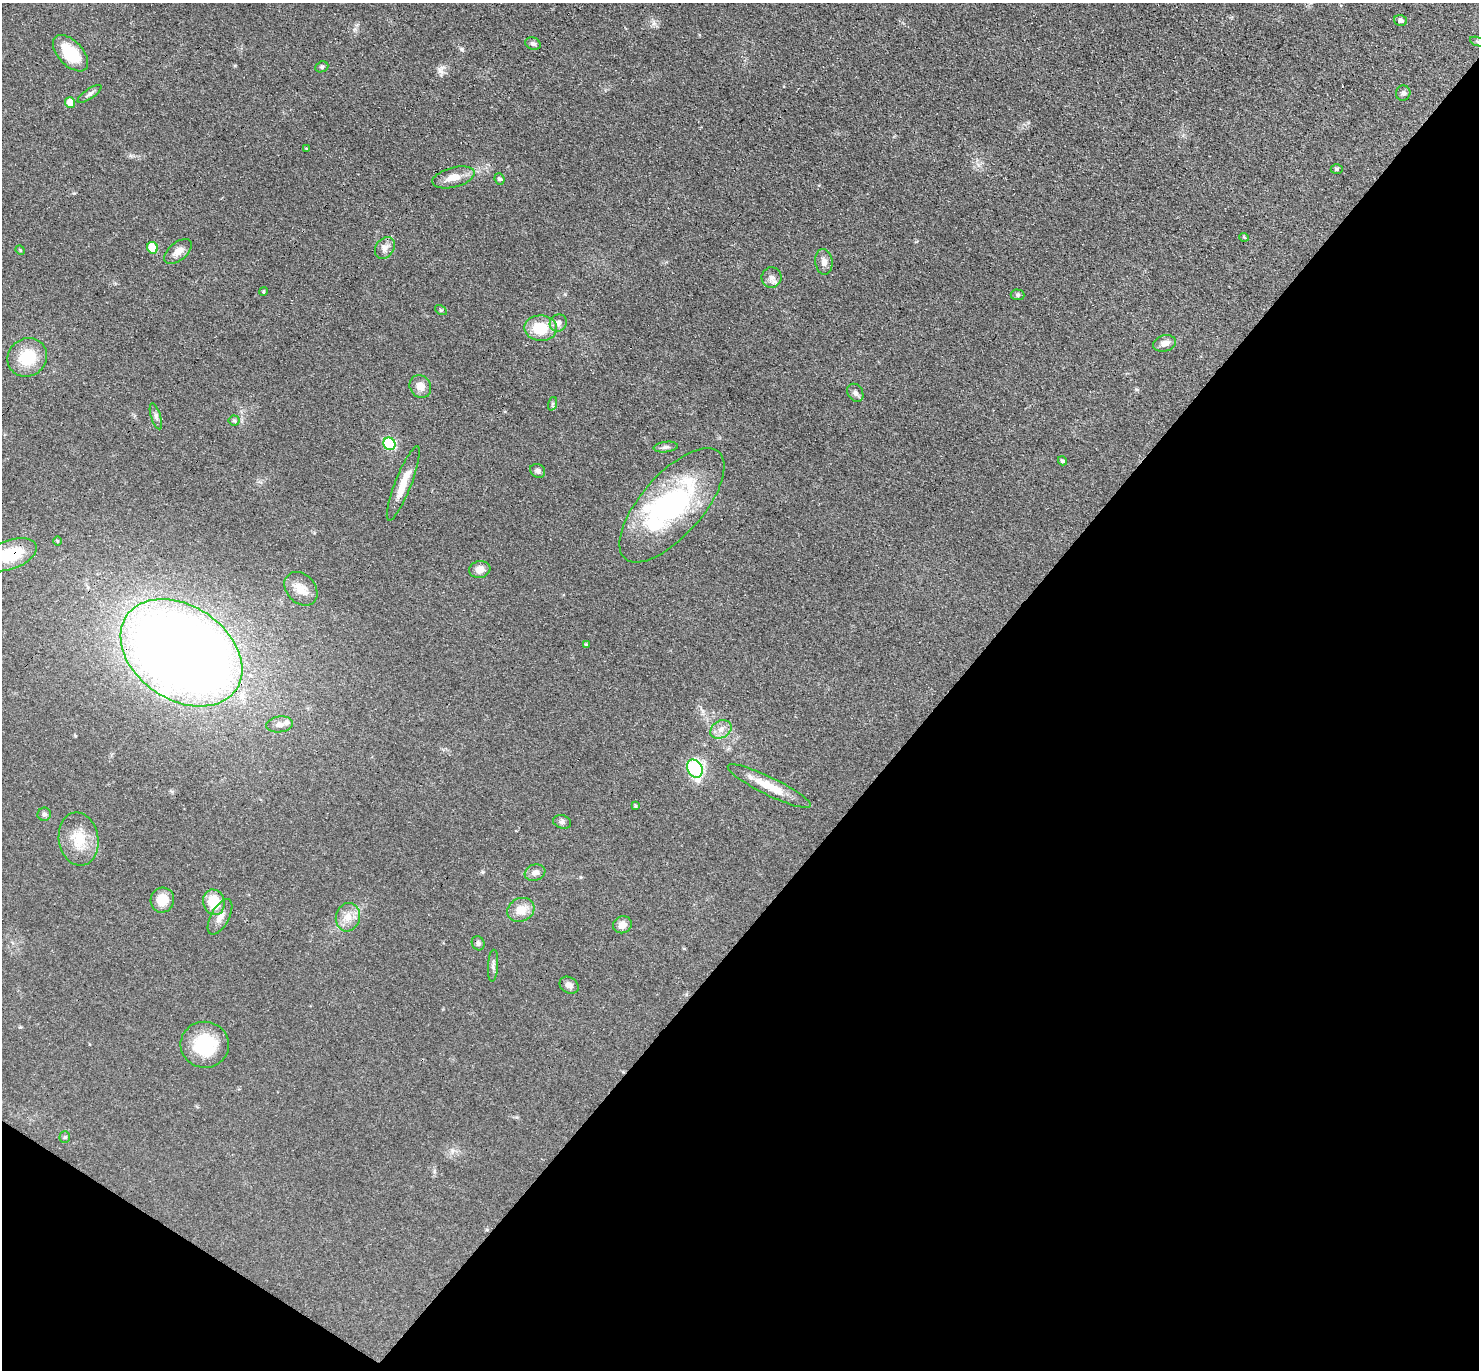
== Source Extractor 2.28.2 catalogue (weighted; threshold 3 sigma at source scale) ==
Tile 15 of 4 x 4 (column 3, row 4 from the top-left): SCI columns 3085-4561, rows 297-1664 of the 6088 x 6079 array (HDU 1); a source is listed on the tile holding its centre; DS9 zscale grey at full resolution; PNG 1481 x 1372 px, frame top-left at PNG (2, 3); each listed source drawn as its Kron ellipse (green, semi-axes under 4 px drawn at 4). Shown black and unused: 38% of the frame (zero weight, under 3 of 4 exposures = <1% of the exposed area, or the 3 px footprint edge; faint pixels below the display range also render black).
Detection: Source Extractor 2.28.2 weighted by HDU 2 'WHT'; one run over the whole footprint, this tile lists its part. Background 0.0606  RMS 0.0057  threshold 0.0255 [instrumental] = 3 sigma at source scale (4.5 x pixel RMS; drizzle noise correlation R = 1.50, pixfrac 1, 0.05/0.05 arcsec/px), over >= 5 px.
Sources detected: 68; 2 inside a brighter object's white glare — neither listed nor drawn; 3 inside a brighter listed object's ellipse — not listed separately; the other 63 listed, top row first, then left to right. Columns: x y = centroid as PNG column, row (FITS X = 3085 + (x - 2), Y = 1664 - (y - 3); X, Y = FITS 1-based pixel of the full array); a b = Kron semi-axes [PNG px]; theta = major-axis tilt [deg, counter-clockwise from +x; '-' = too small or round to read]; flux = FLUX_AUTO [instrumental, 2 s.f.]
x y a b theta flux
1401 20 6 5 - 2.7
1478 41 8 3 -19 0.83
533 44 8 6 -22 1.5
70 53 22 12 -47 19
322 67 7 5 22 0.97
1403 93 7 7 - 1.7
89 94 14 5 34 1.8
70 102 5 5 - 7
307 149 4 3 - 0.56
1337 169 6 5 - 0.98
453 177 21 10 15 7.1
499 179 6 5 - 1.3
1244 237 5 4 - 0.67
152 248 6 5 - 17
385 248 12 9 55 3.5
20 250 5 4 - 0.55
178 251 16 9 39 4.5
824 262 13 8 -84 3.2
771 277 10 10 - 3.1
263 291 4 4 - 0.68
1017 295 7 5 -2 0.93
441 310 6 4 -32 0.68
558 323 9 8 - 2.9
541 328 16 13 -3 16
1164 343 11 8 17 3.7
27 357 20 19 - 19
420 386 12 10 -55 5.2
855 393 9 7 -58 2.1
552 404 7 4 71 0.84
156 416 13 5 -73 1.8
234 420 5 5 - 1.1
389 444 6 6 - 55
666 447 12 5 7 1.7
1062 461 5 4 - 1.1
538 471 8 6 -30 1.7
403 483 40 8 69 10
672 505 71 31 49 89
57 541 5 3 - 0.48
11 555 27 14 21 24
480 569 11 8 9 4.3
301 589 19 14 -47 7
586 645 4 3 - 1
181 653 66 47 -34 810
280 724 13 8 7 3.2
721 729 11 8 32 4
695 769 9 7 -63 49
769 786 46 9 -26 13
635 806 4 4 - 0.71
44 814 7 6 - 1.6
562 822 9 6 -19 1.6
79 839 27 19 -81 15
535 873 10 8 19 3.4
162 900 12 11 - 9.4
214 902 13 10 -76 16
521 910 14 11 26 8.5
220 917 19 9 61 4.7
348 917 14 12 73 6.7
622 925 9 8 - 4.4
478 943 7 6 - 1.4
493 966 16 5 87 2.1
569 985 10 7 -32 3
205 1045 24 23 - 27
65 1137 5 5 - 0.77
Overlapping masked pixels (flux is a lower limit): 1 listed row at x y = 11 555
Isophote crosses this tile's border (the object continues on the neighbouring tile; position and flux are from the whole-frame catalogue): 2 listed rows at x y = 1478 41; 11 555
Unlisted compact peaks at least as high as the median listed source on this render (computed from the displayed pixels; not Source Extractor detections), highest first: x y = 462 49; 440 71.